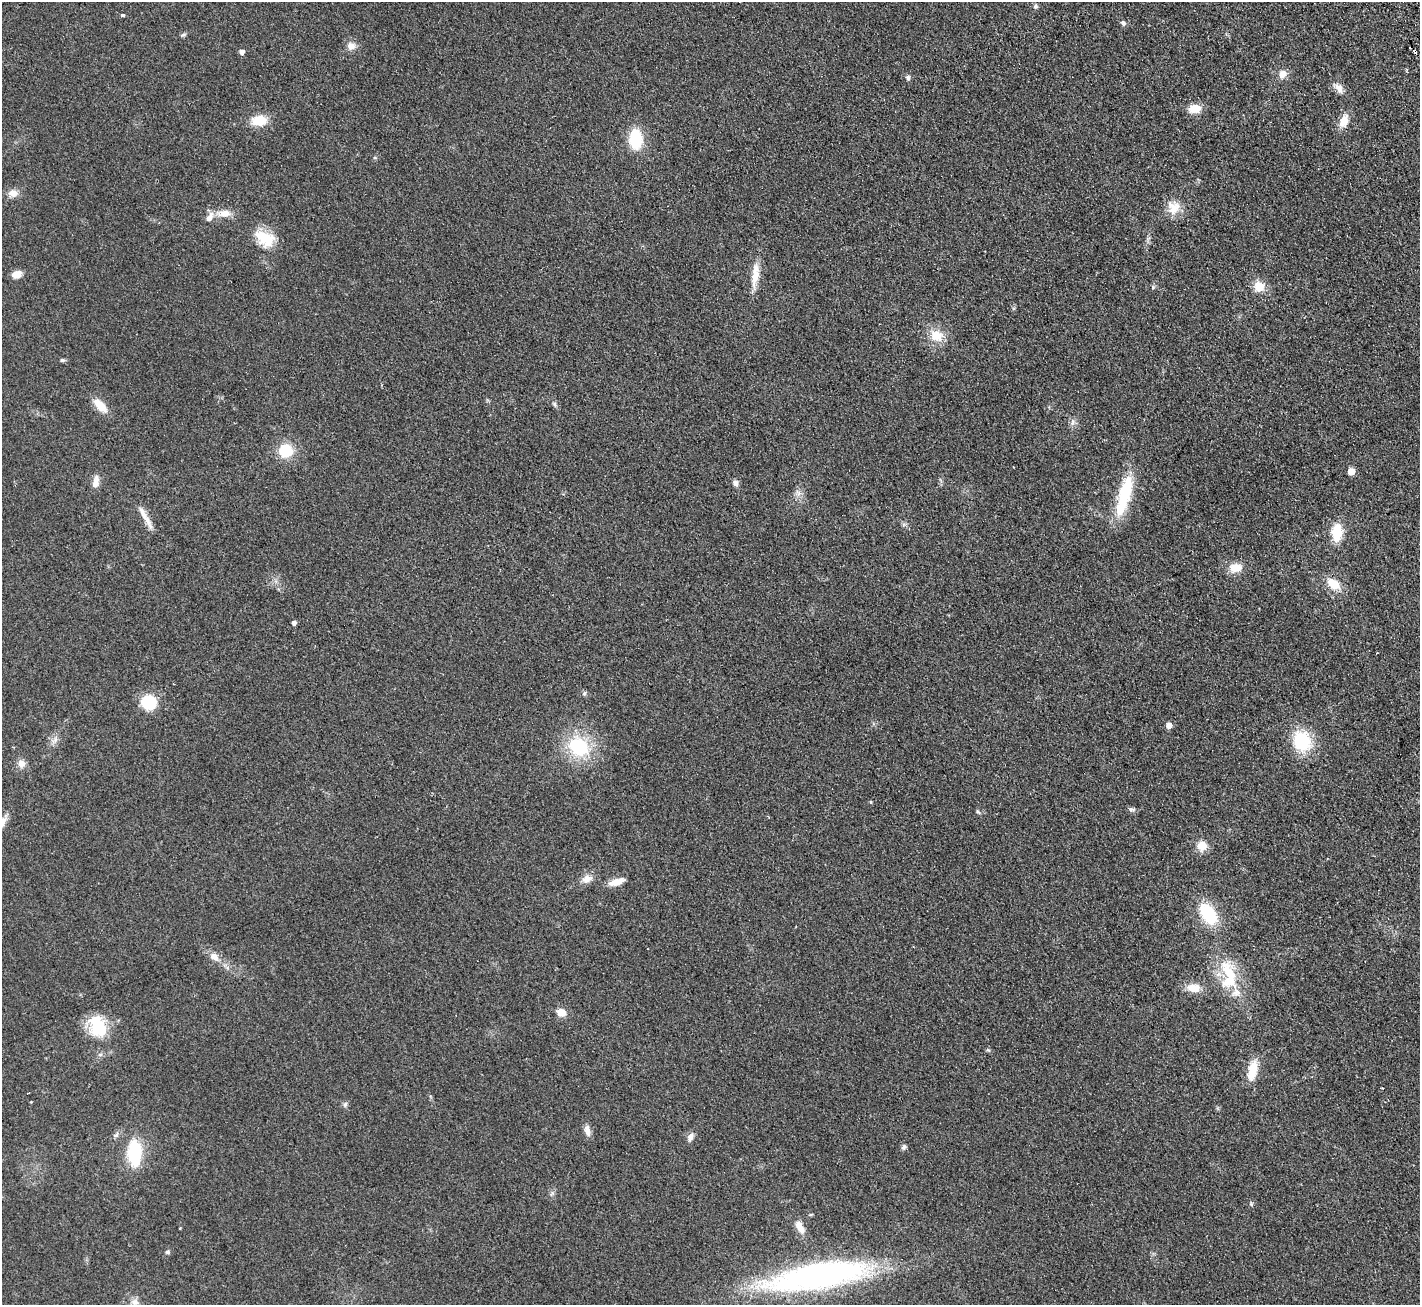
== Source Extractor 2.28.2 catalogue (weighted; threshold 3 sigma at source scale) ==
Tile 10 of 4 x 4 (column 2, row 3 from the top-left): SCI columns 1472-2889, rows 1489-2791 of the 5776 x 5715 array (HDU 1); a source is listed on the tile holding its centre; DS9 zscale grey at full resolution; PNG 1422 x 1307 px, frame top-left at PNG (2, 2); no overlay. Shown black and unused: <1% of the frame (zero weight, under 2 of 3 exposures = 3% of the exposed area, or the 3 px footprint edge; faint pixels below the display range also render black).
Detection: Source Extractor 2.28.2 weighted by HDU 2 'WHT'; one run over the whole footprint, this tile lists its part. Background 0.0927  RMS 0.0099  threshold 0.0446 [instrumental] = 3 sigma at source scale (4.5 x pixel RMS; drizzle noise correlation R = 1.50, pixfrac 1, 0.05/0.05 arcsec/px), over >= 5 px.
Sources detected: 74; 2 cosmic-ray / hot-pixel residue — not listed; the other 72 listed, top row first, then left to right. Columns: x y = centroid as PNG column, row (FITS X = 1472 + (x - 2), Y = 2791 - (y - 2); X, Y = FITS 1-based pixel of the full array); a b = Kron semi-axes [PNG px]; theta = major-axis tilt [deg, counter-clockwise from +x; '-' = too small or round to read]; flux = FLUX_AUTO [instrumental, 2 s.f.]
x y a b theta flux
1035 6 7 5 1 1.9
122 15 3 3 - 4.2
1123 23 7 6 - 2.6
183 35 7 5 21 1.7
351 46 11 10 - 6.8
242 52 5 4 - 5.8
1283 74 12 10 59 6.7
908 78 6 5 - 2.6
1339 88 14 8 -57 6.4
1194 109 14 10 6 13
259 121 14 9 8 23
1344 121 15 10 67 12
636 139 19 12 -89 40
375 158 6 3 -19 1
13 193 12 9 4 6.9
1174 208 19 17 72 15
225 213 15 9 1 10
209 217 14 8 54 6.9
265 239 26 18 -29 26
17 274 10 7 22 9.1
755 275 33 8 83 16
1259 286 12 12 - 14
1153 287 5 4 - 1.3
936 336 18 14 -29 17
62 360 6 4 1 1.7
555 404 8 4 -81 1.9
100 405 18 9 -46 15
1073 422 10 6 75 3.6
286 451 14 14 - 28
1351 471 5 5 - 20
96 482 17 8 79 6.8
735 483 8 7 - 3.6
798 493 8 8 - 4.3
1124 495 53 14 75 49
145 517 37 6 -61 10
1337 533 15 9 87 28
1235 568 15 11 9 13
1333 584 15 10 -40 16
294 623 4 4 - 3.9
584 693 6 5 - 1.7
149 702 12 11 - 46
1169 725 5 5 - 8.6
55 740 9 5 76 3.4
1302 741 20 17 -67 52
579 746 23 19 -32 58
21 764 10 9 - 6.4
871 802 4 4 - 0.98
1131 809 7 6 - 2.3
978 812 7 3 -38 1.3
1202 846 12 10 53 12
587 879 14 10 27 7.7
616 882 19 7 18 10
1208 914 22 13 -56 47
214 957 12 9 -35 7.5
1229 975 47 20 -81 46
1193 988 15 9 -4 13
561 1012 9 8 - 9.5
98 1026 25 18 -66 42
988 1050 6 4 -43 1.3
1252 1071 23 10 77 20
29 1093 3 2 - 0.96
31 1102 4 2 - 0.71
345 1104 8 5 64 2.2
587 1130 16 7 -79 5.8
690 1137 12 7 70 4.5
904 1147 7 6 - 2.1
134 1153 26 14 -90 49
1251 1204 6 4 -48 1.2
799 1226 16 8 -65 10
167 1252 6 5 - 1.7
818 1275 106 25 10 320
135 1302 12 9 -11 6.5